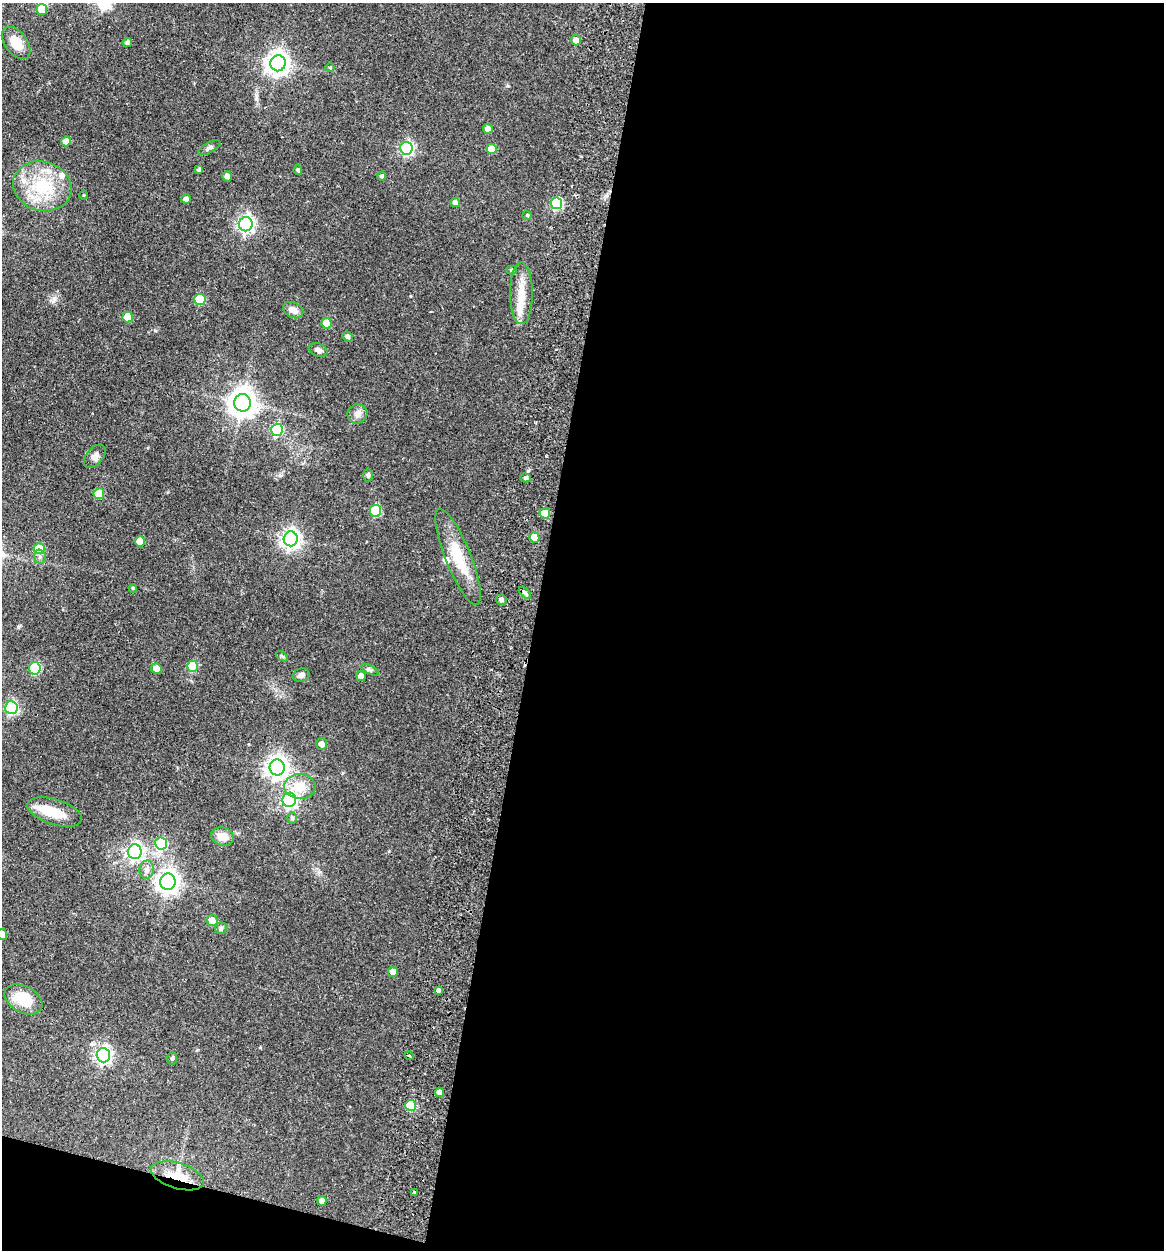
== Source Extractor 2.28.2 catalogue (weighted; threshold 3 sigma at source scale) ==
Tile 16 of 4 x 4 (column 4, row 4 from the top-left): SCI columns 3786-4947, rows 16-1263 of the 5126 x 5023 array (HDU 1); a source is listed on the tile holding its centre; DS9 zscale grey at full resolution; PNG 1166 x 1252 px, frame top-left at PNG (2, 3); each listed source drawn as its Kron ellipse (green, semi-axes under 4 px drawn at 4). Shown black and unused: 56% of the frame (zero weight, under 2 of 3 exposures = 3% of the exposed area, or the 3 px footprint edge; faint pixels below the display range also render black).
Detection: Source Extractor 2.28.2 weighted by HDU 2 'WHT'; one run over the whole footprint, this tile lists its part. Background 0.177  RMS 0.0078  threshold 0.0351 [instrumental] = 3 sigma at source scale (4.5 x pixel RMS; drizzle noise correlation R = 1.50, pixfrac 1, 0.05/0.05 arcsec/px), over >= 5 px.
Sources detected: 86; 1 cosmic-ray / hot-pixel residue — neither listed nor drawn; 4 inside a brighter listed object's ellipse — not listed separately; the other 81 listed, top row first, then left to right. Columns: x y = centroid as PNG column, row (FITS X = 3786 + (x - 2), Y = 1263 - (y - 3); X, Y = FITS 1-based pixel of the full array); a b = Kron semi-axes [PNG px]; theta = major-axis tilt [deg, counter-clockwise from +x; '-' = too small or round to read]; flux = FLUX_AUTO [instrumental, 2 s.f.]
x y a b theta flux
42 10 5 5 - 9.7
576 40 5 5 - 5
127 42 4 4 - 2.2
16 43 18 11 -52 12
278 63 8 7 - 560
330 67 5 3 - 0.73
488 129 5 4 - 5.2
66 141 5 5 - 7.9
209 148 12 5 28 2.1
406 148 6 6 - 120
492 149 5 5 - 9.9
199 170 4 3 - 2.2
298 170 5 4 - 1.4
227 176 5 4 - 2.8
382 176 4 4 - 2
42 186 29 24 -16 40
84 195 5 3 - 0.71
186 199 5 4 - 3.4
455 202 5 4 - 2.6
556 203 6 6 - 64
527 215 4 4 - 0.71
246 224 7 6 - 240
511 270 5 4 - 1.3
521 293 31 11 -90 15
200 299 5 5 - 31
293 310 11 7 -28 5.5
128 317 5 5 - 13
327 323 5 5 - 15
347 336 5 5 - 2
318 350 9 6 -23 2.9
242 403 9 8 - 930
357 414 10 9 - 4.3
277 430 6 6 - 61
95 456 13 8 48 3.8
368 475 6 5 - 1.6
525 478 5 4 - 1.7
99 494 5 5 - 21
376 511 6 5 - 42
545 513 5 5 - 13
534 537 5 5 - 9.8
291 539 7 7 - 340
140 541 5 5 - 11
39 549 5 5 - 17
40 557 7 5 -75 2.1
458 557 51 12 -68 27
133 588 4 3 - 0.8
525 593 7 4 -45 1.6
501 600 5 5 - 2.4
282 656 7 3 -36 0.91
193 666 5 5 - 29
35 668 6 5 - 54
156 669 5 5 - 6.6
370 670 9 4 -29 1.7
301 675 8 6 18 2.9
361 676 5 4 - 5.2
11 707 6 6 - 92
321 744 6 5 - 3.3
277 767 8 7 - 490
300 786 16 12 -3 13
289 800 7 6 - 170
55 812 28 12 -17 19
292 818 5 5 - 1.3
222 837 11 9 -19 7.9
161 844 6 6 - 45
135 852 7 7 - 230
147 870 9 7 81 3.6
168 882 8 7 - 500
212 920 5 5 - 6.9
221 928 6 6 - 1.3
2 934 5 5 - 7.2
393 972 5 5 - 5.7
438 991 4 3 - 18
23 999 20 13 -28 21
103 1055 7 6 - 220
409 1056 4 4 - 1.1
172 1058 6 5 - 1.2
440 1092 5 4 - 4.5
411 1105 5 5 - 35
178 1176 27 13 -16 17
415 1192 4 3 - 3.3
322 1201 5 4 - 4.7
Overlapping masked pixels (flux is a lower limit): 2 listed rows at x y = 438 991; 178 1176
Isophote crosses this tile's border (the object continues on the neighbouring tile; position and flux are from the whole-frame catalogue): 1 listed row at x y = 2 934
Unlisted compact peaks at least as high as the median listed source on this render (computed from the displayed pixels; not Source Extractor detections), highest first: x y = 256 99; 546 456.